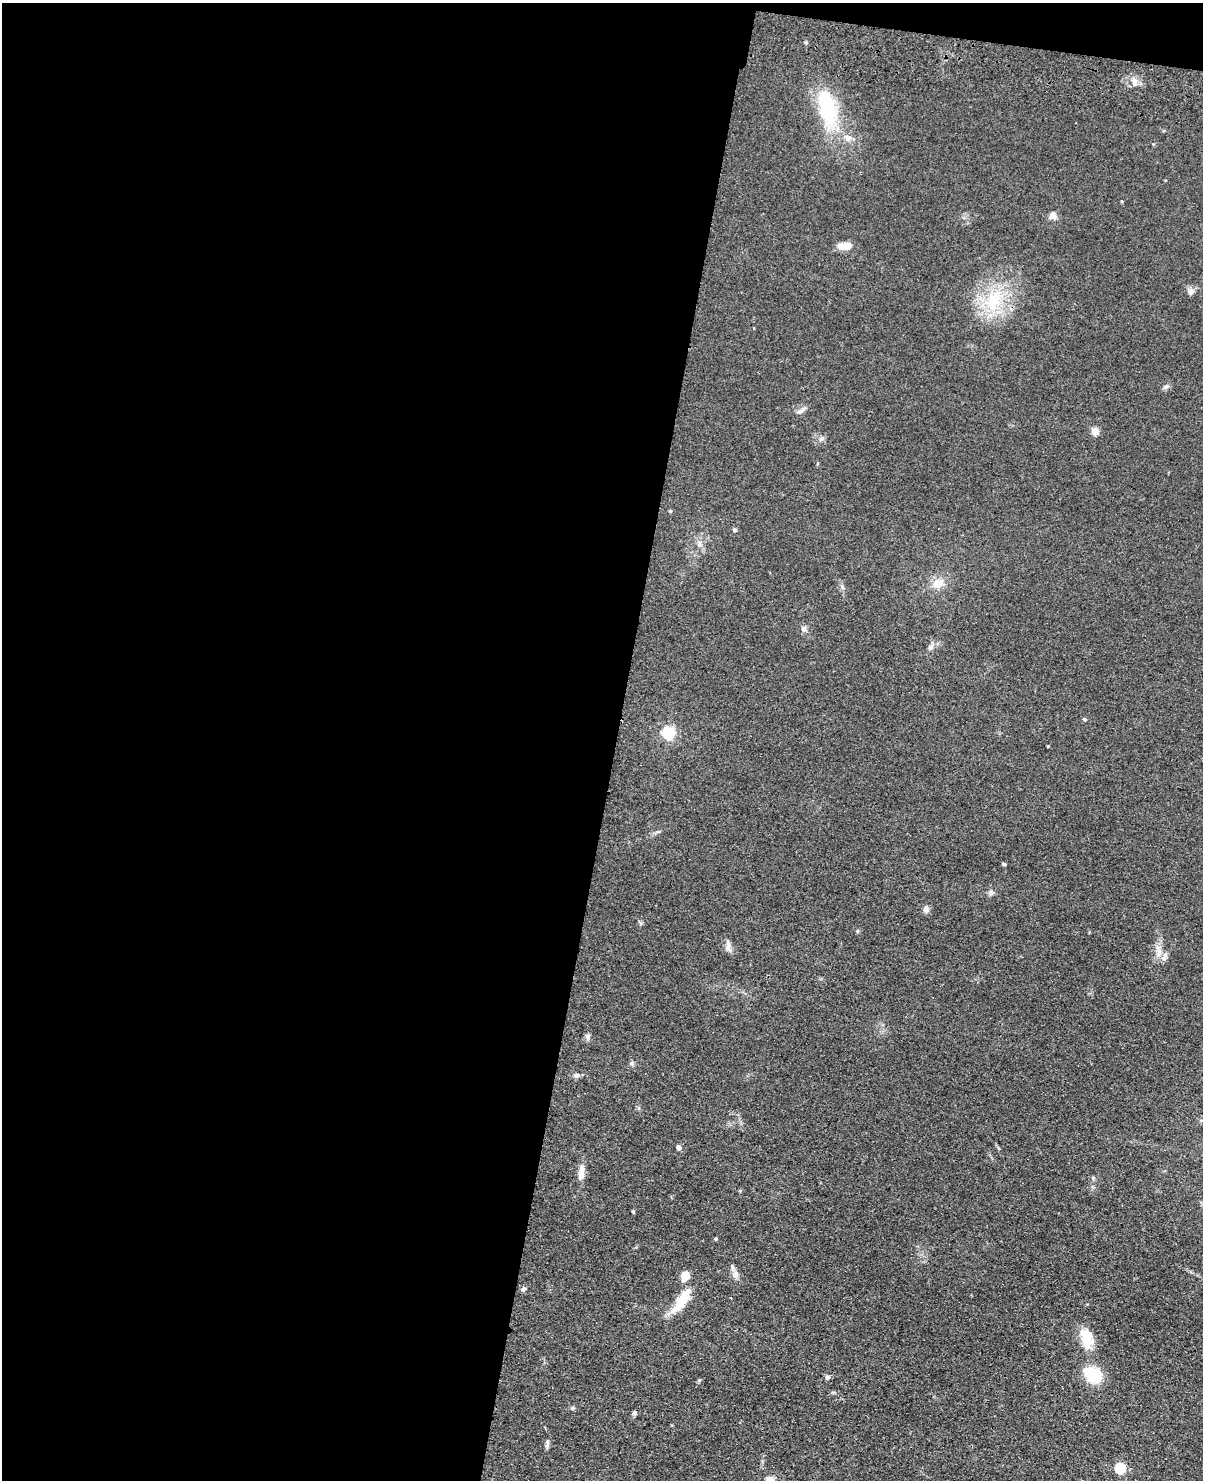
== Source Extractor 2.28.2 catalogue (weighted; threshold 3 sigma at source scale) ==
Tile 1 of 4 x 3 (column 1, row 1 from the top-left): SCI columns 29-1229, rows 3304-4781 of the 4860 x 5015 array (HDU 1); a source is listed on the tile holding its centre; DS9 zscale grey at full resolution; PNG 1205 x 1482 px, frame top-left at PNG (2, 3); no overlay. Shown black and unused: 52% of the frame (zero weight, under 3 of 4 exposures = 6% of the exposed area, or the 3 px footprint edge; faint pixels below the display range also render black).
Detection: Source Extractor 2.28.2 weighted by HDU 2 'WHT'; one run over the whole footprint, this tile lists its part. Background 0.0673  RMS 0.0078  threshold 0.0353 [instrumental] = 3 sigma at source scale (4.5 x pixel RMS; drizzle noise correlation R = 1.50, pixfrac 1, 0.05/0.05 arcsec/px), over >= 5 px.
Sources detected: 48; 2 inside a brighter listed object's ellipse — not listed separately; the other 46 listed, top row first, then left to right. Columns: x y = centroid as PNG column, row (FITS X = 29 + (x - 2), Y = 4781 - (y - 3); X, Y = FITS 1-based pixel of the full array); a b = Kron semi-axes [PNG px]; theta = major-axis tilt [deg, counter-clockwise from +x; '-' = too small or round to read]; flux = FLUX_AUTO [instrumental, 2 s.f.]
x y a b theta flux
1134 82 14 5 -82 3.4
827 108 51 22 -77 56
1053 215 10 9 - 4.3
844 246 15 9 -4 8.2
1190 292 7 7 - 3.8
994 300 33 20 70 41
1166 387 8 6 33 2
801 411 16 5 32 3
1095 431 5 5 - 20
670 511 4 4 - 0.93
734 530 5 5 - 1.3
699 543 9 4 68 2.3
938 583 17 13 14 10
842 587 7 4 -88 1.5
804 629 8 7 - 2.7
930 647 8 6 68 2.2
1084 719 5 4 - 1.2
669 733 6 5 - 130
1048 746 3 3 - 0.58
1004 864 5 3 - 1
991 892 9 5 -81 2
926 909 9 7 -79 3
857 931 5 3 - 0.99
728 946 20 6 -84 4
1159 952 12 6 76 5
1164 957 10 7 66 3.5
588 1036 8 6 -87 2.7
632 1063 7 5 -70 1.6
576 1075 8 7 - 2.3
679 1147 5 4 - 4.3
581 1172 20 7 83 8.4
1093 1178 6 5 - 1.3
633 1212 5 4 - 0.84
716 1239 5 4 - 0.98
735 1275 11 8 88 4.5
685 1276 8 6 72 13
523 1289 7 6 - 1.7
682 1300 32 10 56 24
1087 1338 29 15 -79 19
1093 1374 21 14 -35 29
827 1377 7 6 - 1.9
699 1380 6 4 42 1
634 1413 6 6 - 1.6
547 1444 13 5 79 2.3
1120 1468 5 5 - 58
770 1480 5 5 - 25
Overlapping masked pixels (flux is a lower limit): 1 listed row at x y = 827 108
Isophote crosses this tile's border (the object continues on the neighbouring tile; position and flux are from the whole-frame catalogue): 1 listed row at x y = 770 1480